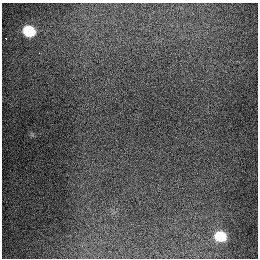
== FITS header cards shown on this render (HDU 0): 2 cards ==
NAXIS1  =                  256
NAXIS2  =                  256

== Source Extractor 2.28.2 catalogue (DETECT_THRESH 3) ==
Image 256 x 256 px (HDU 0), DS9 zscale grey, 1 PNG px = 1 image px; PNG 260 x 260 px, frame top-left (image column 1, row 256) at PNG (2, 3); no overlay
Background 1300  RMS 26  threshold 79.2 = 3 sigma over >= 5 px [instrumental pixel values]
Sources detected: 4; all 4 listed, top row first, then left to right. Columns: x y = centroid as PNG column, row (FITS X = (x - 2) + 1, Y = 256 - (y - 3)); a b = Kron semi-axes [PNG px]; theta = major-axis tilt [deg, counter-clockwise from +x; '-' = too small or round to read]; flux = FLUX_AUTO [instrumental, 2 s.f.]
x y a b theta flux
29 31 9 7 -22 86000
5 38 3 2 - 7900
39 53 3 2 - 2300
220 236 9 8 - 66000